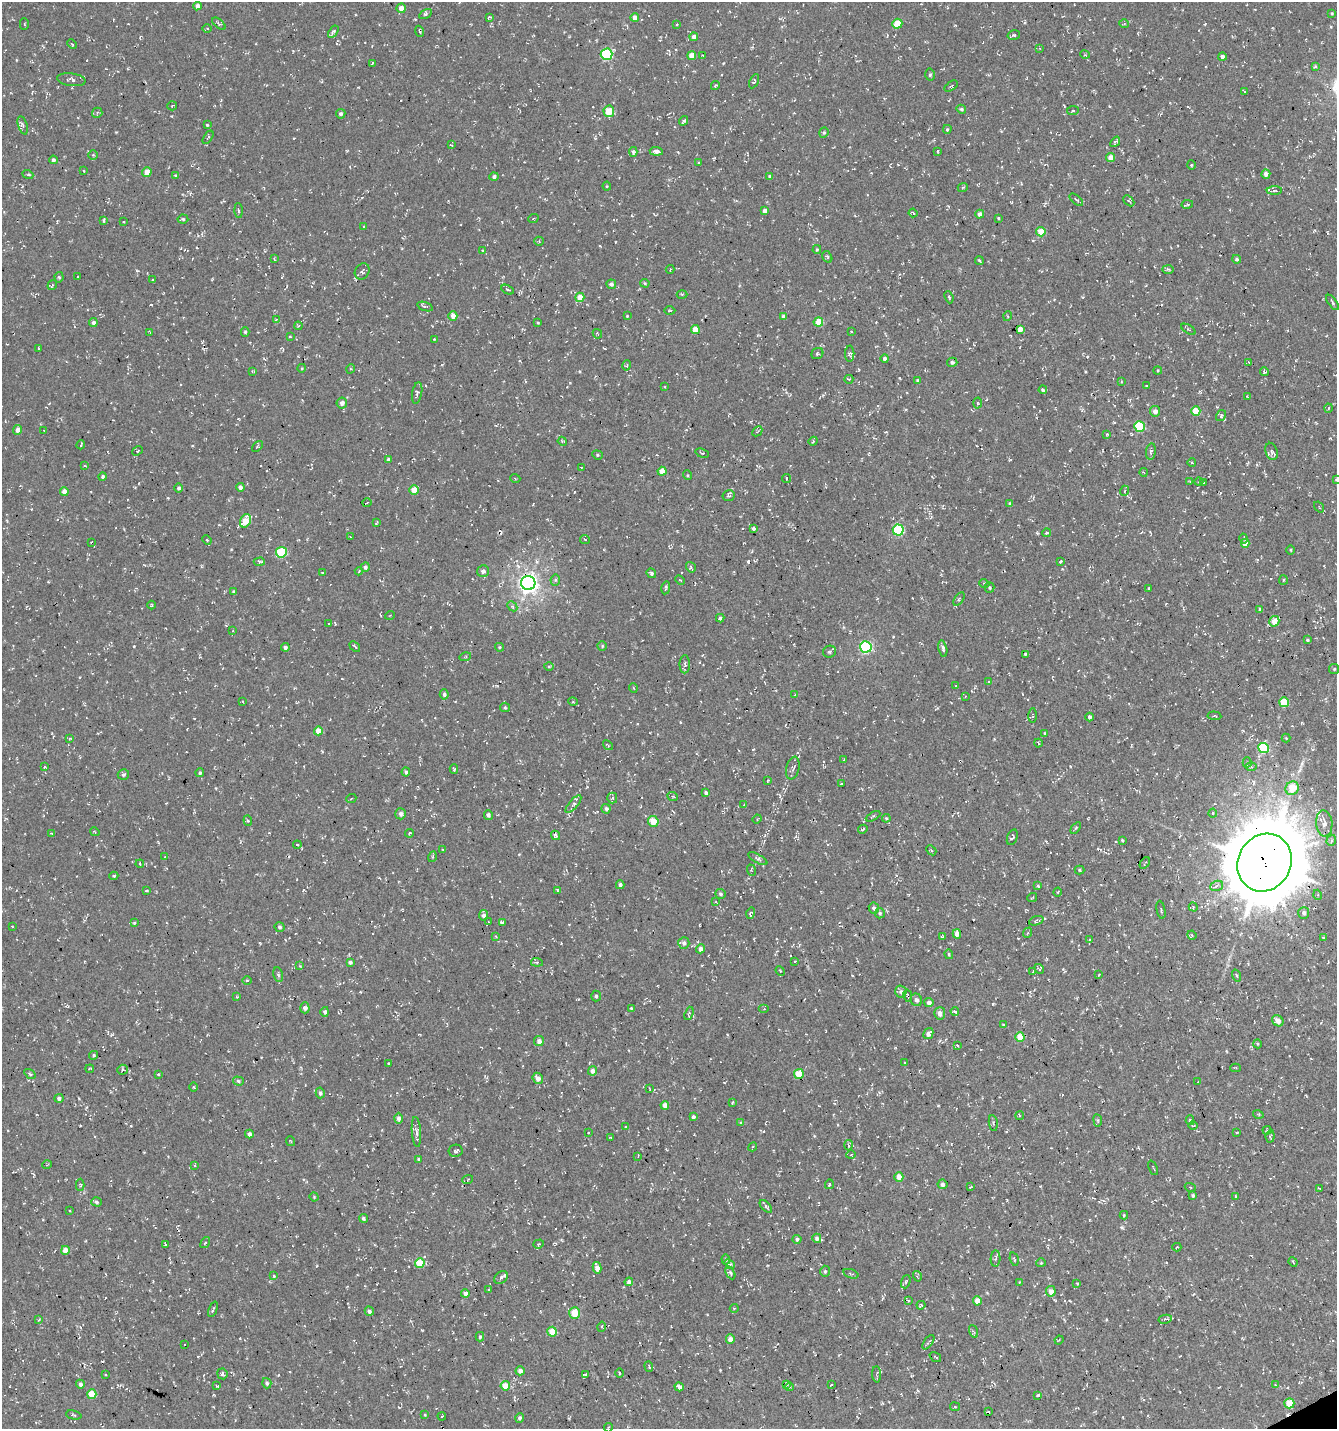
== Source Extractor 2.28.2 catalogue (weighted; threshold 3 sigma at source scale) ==
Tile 6 of 4 x 4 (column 2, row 2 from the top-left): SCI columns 1487-2821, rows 2857-4283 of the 5583 x 5711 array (HDU 1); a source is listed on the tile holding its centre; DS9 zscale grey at full resolution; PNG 1339 x 1431 px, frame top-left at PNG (2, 2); each listed source drawn as its Kron ellipse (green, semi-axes under 4 px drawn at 4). Shown black and unused: <1% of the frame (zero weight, under 3 of 4 exposures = <1% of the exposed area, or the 3 px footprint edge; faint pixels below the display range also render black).
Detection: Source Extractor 2.28.2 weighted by HDU 2 'WHT'; one run over the whole footprint, this tile lists its part. Background -0.0018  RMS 0.0053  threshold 0.024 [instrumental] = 3 sigma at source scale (4.5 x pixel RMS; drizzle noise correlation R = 1.50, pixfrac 1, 0.0396/0.0396 arcsec/px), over >= 5 px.
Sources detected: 650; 39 cosmic-ray / hot-pixel residue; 1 long thin detection or spike segment (spike, bleed or trail) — neither listed nor drawn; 4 inside a brighter listed object's ellipse — not listed separately; of the other 606, all 500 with FLUX_AUTO >= 0.424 (the completeness limit of this list) listed and drawn (106 fainter detections not listed), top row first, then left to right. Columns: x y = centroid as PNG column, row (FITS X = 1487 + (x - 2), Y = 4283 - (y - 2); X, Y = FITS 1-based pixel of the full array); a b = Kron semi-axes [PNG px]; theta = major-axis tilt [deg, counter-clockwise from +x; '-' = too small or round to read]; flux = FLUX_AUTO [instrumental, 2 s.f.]
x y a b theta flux
197 6 4 4 - 3
401 8 5 4 - 3.5
1332 13 4 3 - 0.49
426 14 7 4 29 1
490 17 4 3 - 0.65
635 17 4 4 - 2.7
1124 23 5 3 - 0.67
24 24 6 4 -89 0.42
219 24 8 4 -41 0.93
677 24 2 2 - 0.51
897 24 5 4 - 11
207 29 5 3 - 0.58
420 31 6 3 -68 0.71
333 32 7 4 54 0.99
1014 35 6 5 - 0.95
694 37 4 4 - 2.5
72 44 5 3 - 0.5
1040 48 4 3 - 0.46
607 54 6 5 - 48
703 55 3 2 - 0.52
1085 55 5 3 - 0.44
692 56 4 4 - 5.8
1222 57 4 4 - 1.7
372 63 3 2 - 0.58
1315 66 4 3 - 0.74
930 75 6 4 86 0.91
71 80 14 6 -8 1.9
754 81 7 4 63 0.76
715 86 4 3 - 0.63
951 86 7 3 32 0.55
1244 91 4 3 - 0.65
172 106 5 4 - 0.59
961 109 5 4 - 0.91
609 111 5 5 - 9.7
1073 111 6 3 6 0.68
97 113 5 5 - 0.86
341 114 5 4 - 1.4
683 121 5 3 - 1
23 125 9 4 -73 1.3
207 125 3 3 - 0.56
947 129 4 3 - 0.65
824 133 5 4 - 0.79
208 137 7 3 56 0.64
1115 142 6 4 50 1
451 145 4 3 - 0.56
656 151 7 4 -6 2.1
937 151 4 3 - 0.52
633 152 5 4 - 1.2
93 155 5 5 - 0.64
1110 158 5 4 - 4.9
53 160 4 4 - 1.3
698 162 3 2 - 0.44
1191 165 4 4 - 0.59
84 171 4 2 - 0.44
147 172 5 4 - 5.1
1266 174 4 4 - 2.3
28 175 5 3 - 0.64
176 175 4 3 - 0.59
770 176 4 4 - 0.87
494 177 4 4 - 1.3
607 186 4 4 - 0.5
963 187 5 3 - 0.5
1274 191 7 3 1 0.86
1076 200 8 3 -39 0.77
1129 201 6 3 -44 0.64
1187 204 6 3 12 0.74
238 211 7 3 -88 0.76
765 211 4 4 - 2.3
913 213 4 3 - 0.89
980 214 4 4 - 2.3
998 218 3 2 - 0.43
183 219 5 4 - 0.89
533 219 5 2 - 0.54
104 221 3 3 - 2.2
124 222 3 2 - 0.45
364 227 4 3 - 0.77
1041 232 4 4 - 8.8
539 241 5 4 - 0.57
817 249 4 4 - 0.75
482 250 4 3 - 0.55
827 257 6 4 -59 0.79
274 259 3 2 - 0.51
1237 259 4 4 - 1
979 261 4 3 - 0.55
670 269 4 2 - 0.52
1168 269 6 4 -2 0.73
362 271 8 7 - 1.3
59 277 5 4 - 0.85
78 277 3 2 - 0.89
152 280 3 3 - 0.53
645 283 5 3 - 0.66
611 284 5 4 - 1.4
52 285 5 3 - 0.55
508 290 6 4 -28 0.85
682 294 5 3 - 0.58
580 297 4 4 - 6.6
949 297 6 4 -68 0.66
1333 302 9 3 -54 0.85
425 307 8 3 -18 0.8
670 311 6 3 1 0.5
453 316 5 4 - 3.8
627 316 4 4 - 0.46
1008 316 5 3 - 0.61
784 317 4 4 - 2.1
276 319 4 4 - 0.51
818 322 4 4 - 13
93 323 4 4 - 1.7
538 323 3 3 - 0.53
298 326 4 4 - 0.59
1020 329 4 4 - 4.4
1188 329 8 3 -30 0.67
695 330 4 4 - 9.4
150 332 4 2 - 0.43
245 332 5 4 - 0.83
851 332 3 3 - 0.57
597 334 5 3 - 0.47
290 336 3 3 - 0.53
434 339 3 2 - 0.49
38 348 4 2 - 0.45
817 353 6 5 - 1
850 354 8 4 89 1
885 359 4 4 - 1.9
952 362 5 4 - 1.4
1249 363 4 3 - 0.55
627 365 5 3 - 0.56
302 368 4 3 - 0.49
350 369 5 3 - 0.56
252 371 4 3 - 0.48
1158 371 4 2 - 0.5
1264 372 4 4 - 1.1
849 379 4 3 - 0.53
918 381 4 4 - 1.1
1121 382 4 3 - 0.5
1146 386 3 2 - 0.47
665 387 3 2 - 0.47
1043 390 4 3 - 0.89
417 393 11 5 80 1.2
1247 397 3 3 - 0.6
342 403 5 5 - 2.6
978 403 5 3 - 0.55
1328 408 4 3 - 0.49
1155 411 5 5 - 3.1
1196 411 5 4 - 13
1221 416 6 5 - 1.2
1139 426 5 5 - 28
17 430 5 4 - 2.6
44 431 3 2 - 0.43
757 431 5 3 - 0.49
1107 434 3 3 - 0.44
562 441 4 3 - 0.54
813 441 4 3 - 0.57
81 445 4 2 - 0.62
257 446 6 2 46 0.48
138 451 6 4 38 0.86
1271 451 9 6 -73 1.7
1151 452 8 5 82 1.5
702 453 7 3 -19 0.57
597 455 5 4 - 0.71
388 460 4 4 - 1.3
1192 463 4 3 - 0.51
85 466 4 2 - 0.43
581 467 3 2 - 0.75
662 471 4 4 - 6
1143 472 4 3 - 0.47
688 475 5 3 - 0.53
103 477 4 4 - 1.1
515 478 5 3 - 0.59
786 478 4 3 - 0.89
1336 479 3 3 - 0.72
1190 482 3 3 - 0.48
1199 482 4 3 - 0.42
1204 483 4 2 - 0.45
240 487 4 4 - 1.9
178 488 4 4 - 1.1
414 490 5 4 - 6
64 491 4 4 - 3.4
1124 491 5 3 - 0.52
728 496 6 5 - 1.1
367 502 4 3 - 0.53
1010 504 4 3 - 1
1319 507 6 3 -56 0.56
245 521 7 5 61 8.8
376 523 3 2 - 0.57
754 529 3 3 - 2.9
898 530 5 5 - 39
1047 533 4 4 - 0.59
350 537 3 2 - 0.49
1244 539 5 4 - 0.77
207 540 5 3 - 0.44
585 540 5 3 - 0.57
91 542 3 2 - 0.51
1245 543 4 4 - 5.8
1291 550 5 3 - 0.45
281 552 5 5 - 28
1060 561 3 3 - 0.63
259 562 5 4 - 0.94
365 567 5 4 - 1.5
691 567 5 4 - 0.82
359 571 4 3 - 0.53
483 571 6 5 - 2.7
323 573 3 3 - 1.6
651 573 5 4 - 1
555 580 5 5 - 0.78
680 580 5 3 - 0.49
1283 580 5 4 - 0.72
528 583 7 7 - 260
984 583 5 3 - 0.49
666 588 6 4 80 1.2
990 588 5 5 - 0.75
1149 589 3 3 - 4.7
233 591 3 3 - 0.51
959 599 7 3 57 0.76
151 605 4 3 - 0.45
512 606 6 4 -45 0.9
1260 609 4 3 - 1
390 615 5 3 - 0.44
720 618 4 4 - 1.2
1274 621 5 5 - 6.5
329 623 3 2 - 0.49
233 631 3 2 - 0.59
1307 640 4 3 - 0.62
355 646 6 3 -42 0.63
602 646 5 4 - 0.79
285 647 4 4 - 1.5
499 647 4 3 - 0.61
866 647 6 5 - 59
943 648 8 4 -78 1.9
830 652 6 6 - 1
1025 654 4 3 - 0.61
465 657 6 3 17 0.62
685 664 9 5 89 1.3
549 666 5 3 - 0.51
1334 669 5 5 - 0.72
988 682 4 3 - 0.7
956 686 3 3 - 0.44
633 688 5 3 - 0.45
444 694 5 4 - 1.2
795 695 3 3 - 0.79
965 696 4 3 - 0.47
243 702 3 2 - 0.43
573 702 5 3 - 0.49
1284 702 5 5 - 18
505 707 5 4 - 0.67
1033 715 7 3 89 0.62
1214 716 7 3 -5 0.47
1089 717 4 4 - 1.4
318 731 4 4 - 7.2
1045 733 3 3 - 0.63
70 738 4 3 - 0.52
1286 738 4 4 - 0.45
1038 743 4 3 - 0.8
608 745 6 3 -39 0.49
1264 748 5 5 - 33
844 760 4 3 - 0.54
1247 762 5 4 - 0.83
44 767 4 3 - 0.5
1251 767 6 4 -1 0.74
793 768 11 6 78 1.8
454 769 5 3 - 0.73
406 772 4 4 - 1.2
200 773 4 4 - 0.98
123 774 6 5 - 1
768 780 4 3 - 0.67
841 784 3 2 - 0.54
1292 788 7 6 - 10
706 793 4 4 - 1.6
673 797 5 3 - 0.48
612 798 5 5 - 0.77
351 799 5 3 - 0.56
573 804 11 4 49 1.7
744 805 3 3 - 0.43
606 809 5 4 - 1.2
1213 813 4 4 - 0.6
401 814 5 5 - 1.9
488 815 5 4 - 1.2
873 816 8 4 29 0.86
886 818 4 4 - 0.64
757 819 4 3 - 0.44
248 820 5 4 - 0.91
653 821 5 5 - 7.8
1324 823 13 8 -85 3.7
1076 828 6 3 53 0.72
863 829 5 2 - 0.69
95 832 5 3 - 0.48
51 833 4 3 - 0.52
409 833 4 3 - 0.6
556 835 5 4 - 1.1
1012 837 8 5 69 1.1
1122 840 4 3 - 0.6
1331 840 5 4 - 0.98
297 845 4 3 - 0.97
443 849 4 3 - 0.43
931 850 6 4 -43 0.93
165 857 3 3 - 0.48
432 857 5 3 - 0.59
758 859 11 4 -30 1.2
1145 863 7 2 56 0.53
1265 863 30 26 61 5800
140 864 4 3 - 0.44
751 870 6 3 -70 0.52
1079 870 5 4 - 0.62
114 876 4 4 - 0.73
620 885 4 4 - 1.3
1038 886 3 3 - 0.62
1217 886 6 5 - 1.7
146 890 3 2 - 0.54
557 890 4 4 - 0.74
1058 892 4 3 - 0.44
720 894 5 5 - 1
1318 895 5 3 - 0.65
1032 898 5 3 - 0.45
716 902 3 2 - 0.43
1193 907 4 4 - 0.53
874 908 5 5 - 1.4
1161 910 9 2 -78 0.62
751 913 6 4 73 1.1
880 913 5 5 - 0.95
1304 913 6 5 - 1.6
484 915 5 4 - 2.1
1036 921 7 4 19 0.95
488 922 3 3 - 0.43
134 923 3 3 - 0.54
502 923 4 3 - 26
12 926 2 2 - 0.46
280 927 5 5 - 1.2
1027 933 5 3 - 0.59
957 934 5 4 - 4.4
1192 935 5 4 - 0.57
496 936 4 3 - 0.51
942 937 4 2 - 0.45
1323 938 4 3 - 0.62
1090 940 3 2 - 0.5
684 943 6 5 - 1.9
700 949 4 4 - 2.6
949 954 5 4 - 0.67
795 961 3 2 - 0.43
350 962 4 3 - 1.5
537 962 6 4 -5 0.8
300 966 4 4 - 0.45
1039 969 5 4 - 0.76
780 971 5 4 - 0.59
1033 971 4 3 - 0.6
278 974 8 4 -80 0.91
1099 975 3 2 - 0.43
1237 976 6 3 -71 0.58
247 980 5 3 - 0.53
901 992 6 6 - 1.4
596 996 5 5 - 0.97
908 996 6 2 -79 1
237 997 4 3 - 0.44
916 1000 6 5 - 1.7
929 1003 4 4 - 2.3
305 1008 5 4 - 1.9
631 1008 4 4 - 0.55
764 1009 5 4 - 0.67
955 1011 4 3 - 7.8
325 1012 5 4 - 1.6
689 1013 7 3 71 0.83
940 1013 6 5 - 2.7
1278 1021 6 5 - 3.6
1003 1025 4 4 - 0.59
928 1033 6 4 60 2.2
1020 1037 4 4 - 9.9
539 1041 5 5 - 2.5
1258 1044 5 3 - 0.53
957 1045 4 3 - 0.53
94 1055 4 4 - 0.86
388 1063 3 2 - 0.6
904 1063 3 3 - 0.82
1236 1068 5 3 - 0.55
90 1069 4 2 - 0.45
122 1070 5 5 - 1.1
593 1071 4 4 - 3
30 1074 6 4 -33 0.96
158 1074 4 3 - 0.65
799 1074 5 4 - 13
538 1078 6 5 - 3.2
238 1081 5 4 - 1.1
1198 1082 3 2 - 0.57
194 1087 5 3 - 0.47
650 1089 3 2 - 0.53
320 1093 5 4 - 1.3
59 1098 4 4 - 1.5
732 1103 4 3 - 0.44
665 1105 4 4 - 3.7
1258 1114 5 3 - 0.47
1019 1116 4 2 - 0.56
693 1117 4 3 - 1.3
398 1118 5 4 - 1.7
1098 1120 6 3 -82 0.6
1190 1120 5 4 - 0.71
741 1123 4 3 - 0.47
993 1123 8 2 -80 0.66
1193 1126 4 3 - 0.57
626 1127 3 3 - 0.93
1267 1130 4 4 - 0.63
416 1132 15 4 -86 2
588 1133 3 2 - 0.53
1237 1133 3 2 - 0.42
249 1134 4 4 - 2.1
1270 1136 6 4 84 0.8
610 1138 3 3 - 0.54
290 1141 5 3 - 0.5
848 1145 5 3 - 0.71
753 1147 4 4 - 0.68
456 1151 7 6 - 1.4
851 1155 5 3 - 0.45
638 1156 3 3 - 0.47
419 1159 4 4 - 1.4
47 1165 4 2 - 0.46
195 1165 4 3 - 0.56
1153 1168 8 2 -67 0.48
899 1177 5 4 - 4.8
468 1179 5 3 - 0.61
829 1184 5 3 - 0.57
943 1184 5 5 - 1.5
80 1185 6 4 89 0.76
970 1187 4 2 - 0.44
1190 1187 5 3 - 0.48
1319 1188 4 2 - 0.44
1193 1195 4 4 - 1.1
1236 1196 3 2 - 0.72
314 1197 5 4 - 0.59
96 1202 5 4 - 1.2
766 1206 8 4 -46 1.4
69 1211 3 2 - 0.51
1124 1215 4 4 - 0.5
363 1218 4 4 - 1.2
817 1238 4 4 - 2.2
797 1239 4 4 - 1.3
205 1242 6 3 54 0.6
539 1244 5 4 - 0.61
165 1245 3 3 - 0.66
1177 1247 4 3 - 0.72
65 1250 4 4 - 4.6
726 1259 5 4 - 0.77
996 1259 8 5 86 1.1
1014 1259 7 3 -74 0.57
1293 1262 5 3 - 0.61
420 1263 5 4 - 13
1041 1263 4 4 - 0.56
730 1264 5 4 - 0.85
597 1268 6 4 -75 3.9
825 1271 5 4 - 0.88
730 1273 7 4 -63 1.3
851 1274 8 3 -18 0.72
274 1276 4 4 - 0.48
917 1276 5 3 - 0.73
501 1277 7 5 44 1.3
629 1282 4 4 - 2.3
906 1282 7 4 70 0.92
1019 1282 3 3 - 0.47
1077 1283 3 3 - 0.79
489 1290 4 3 - 0.53
1051 1291 5 5 - 3.7
465 1293 4 4 - 2
909 1301 3 3 - 0.56
977 1301 4 4 - 6.5
921 1305 4 3 - 0.69
734 1308 4 4 - 0.57
213 1309 8 2 68 0.93
369 1311 5 4 - 1.5
575 1313 6 5 - 8.8
1165 1319 7 4 12 0.79
39 1320 4 3 - 0.59
601 1327 5 4 - 0.78
973 1331 6 4 -71 0.8
552 1332 5 4 - 9.4
480 1337 4 4 - 0.89
730 1339 5 4 - 3.7
1059 1340 4 3 - 0.45
928 1342 8 3 54 0.88
184 1345 3 2 - 0.89
935 1357 6 2 -35 0.53
649 1367 5 3 - 0.74
520 1371 4 4 - 3
619 1373 5 3 - 0.58
222 1374 5 5 - 1
877 1374 8 2 -87 0.74
105 1375 3 2 - 0.68
585 1375 3 3 - 1
267 1383 5 4 - 1.3
80 1384 4 4 - 2
787 1384 3 3 - 0.49
831 1385 3 3 - 2.4
1275 1385 4 3 - 0.48
217 1386 4 3 - 0.53
505 1386 4 4 - 9.4
679 1387 5 3 - 3
790 1387 4 3 - 0.46
92 1394 4 4 - 12
1038 1395 4 3 - 0.87
1289 1403 5 5 - 12
955 1407 5 4 - 0.77
988 1411 3 2 - 0.6
74 1415 8 3 -13 0.83
425 1415 4 3 - 0.46
442 1416 4 2 - 0.7
520 1418 5 4 - 1.4
608 1428 5 3 - 0.62
Overlapping masked pixels (flux is a lower limit): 6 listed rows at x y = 1020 329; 528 583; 1284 702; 1265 863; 908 996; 1289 1403
Isophote crosses this tile's border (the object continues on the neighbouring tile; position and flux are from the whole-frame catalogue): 3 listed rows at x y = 1336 479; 1265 863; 608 1428
Unlisted compact peaks at least as high as the median listed source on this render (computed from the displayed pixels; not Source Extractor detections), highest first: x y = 993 1004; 1122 1227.